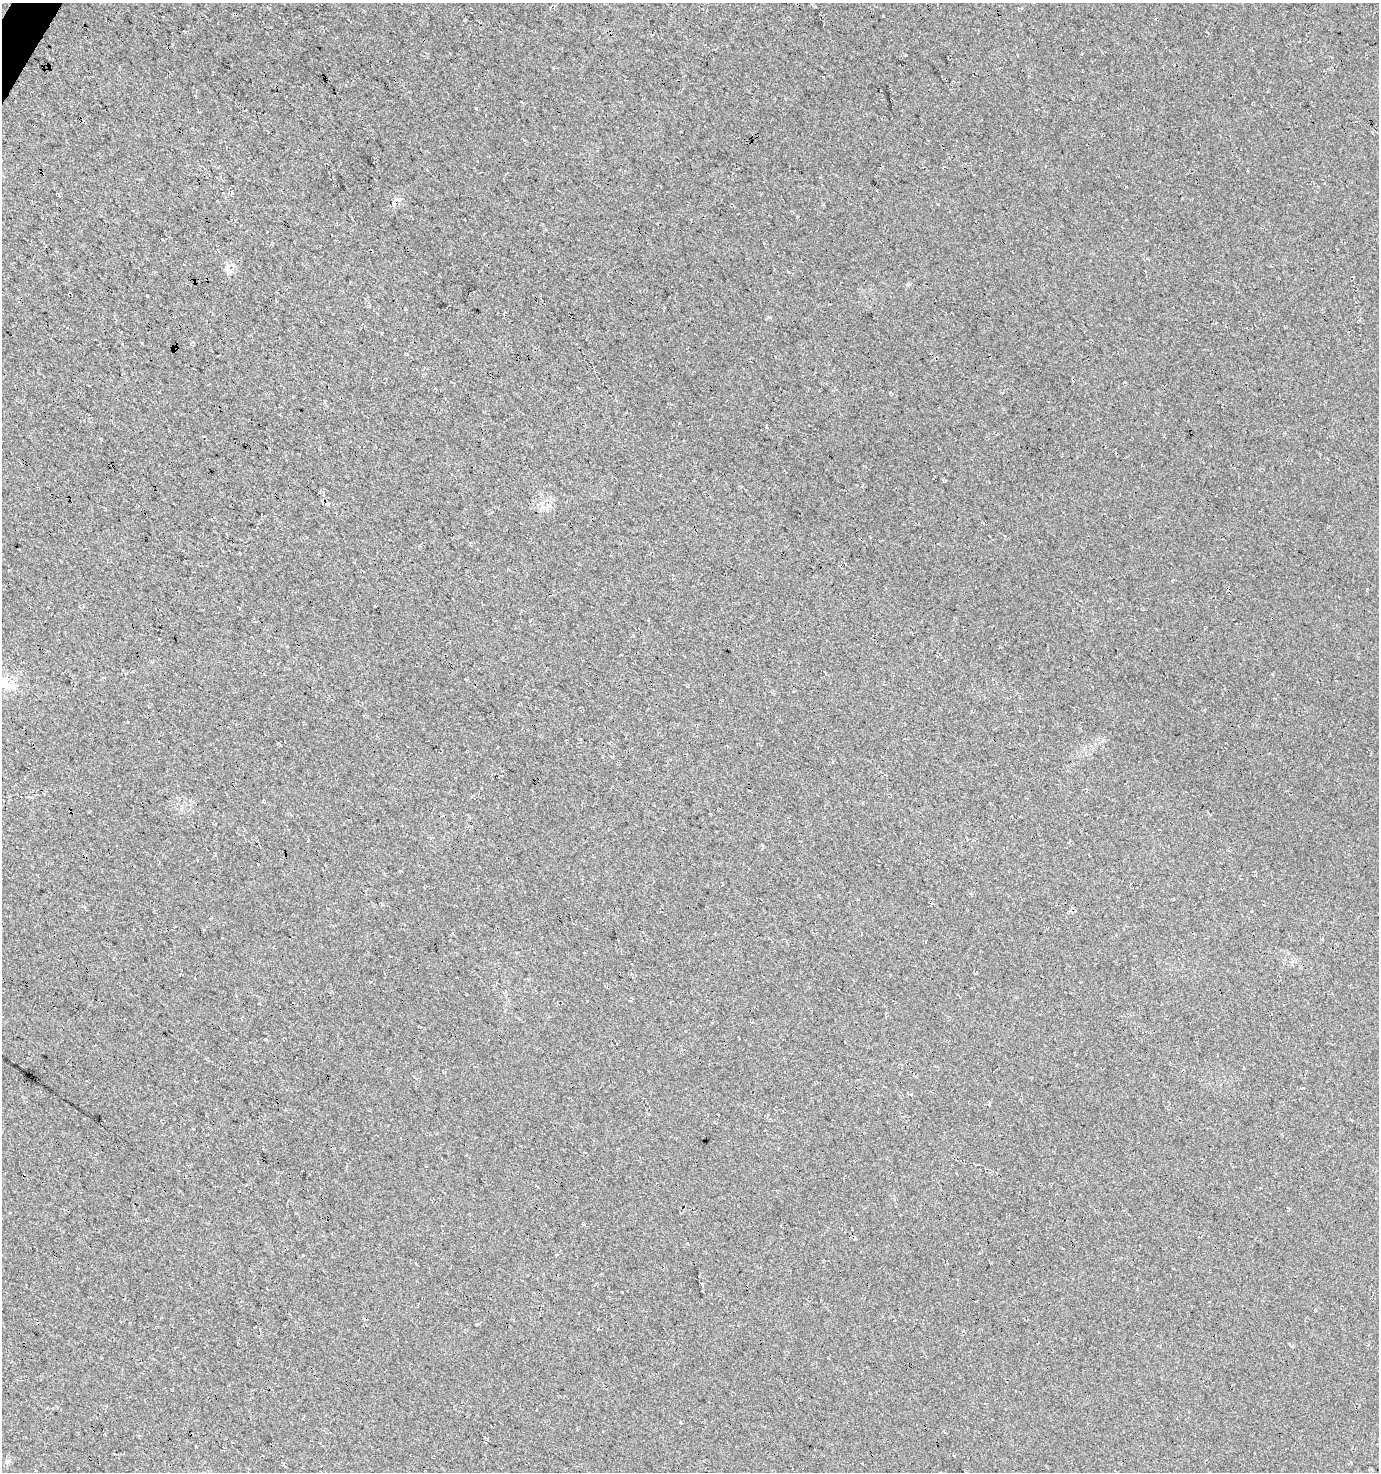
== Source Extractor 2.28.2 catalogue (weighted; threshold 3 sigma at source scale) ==
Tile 11 of 4 x 4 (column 3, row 3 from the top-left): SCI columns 2945-4321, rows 1478-2947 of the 5954 x 5886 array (HDU 1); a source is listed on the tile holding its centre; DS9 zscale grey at full resolution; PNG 1381 x 1474 px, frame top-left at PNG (2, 3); no overlay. Shown black and unused: <1% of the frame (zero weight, under 3 of 4 exposures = <1% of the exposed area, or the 3 px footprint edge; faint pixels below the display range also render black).
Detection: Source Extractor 2.28.2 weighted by HDU 2 'WHT'; one run over the whole footprint, this tile lists its part. Background 0.0167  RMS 0.0086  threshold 0.0389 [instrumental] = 3 sigma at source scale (4.5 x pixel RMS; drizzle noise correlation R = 1.50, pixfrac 1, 0.0396/0.0396 arcsec/px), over >= 5 px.
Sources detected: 3; all 3 listed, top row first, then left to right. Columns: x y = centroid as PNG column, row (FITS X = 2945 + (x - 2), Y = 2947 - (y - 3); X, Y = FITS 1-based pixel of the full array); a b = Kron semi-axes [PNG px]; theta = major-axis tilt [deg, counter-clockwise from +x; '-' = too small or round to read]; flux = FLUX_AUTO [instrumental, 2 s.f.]
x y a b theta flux
228 269 9 5 -32 2.8
6 684 20 10 -9 11
680 1423 3 2 - 0.77